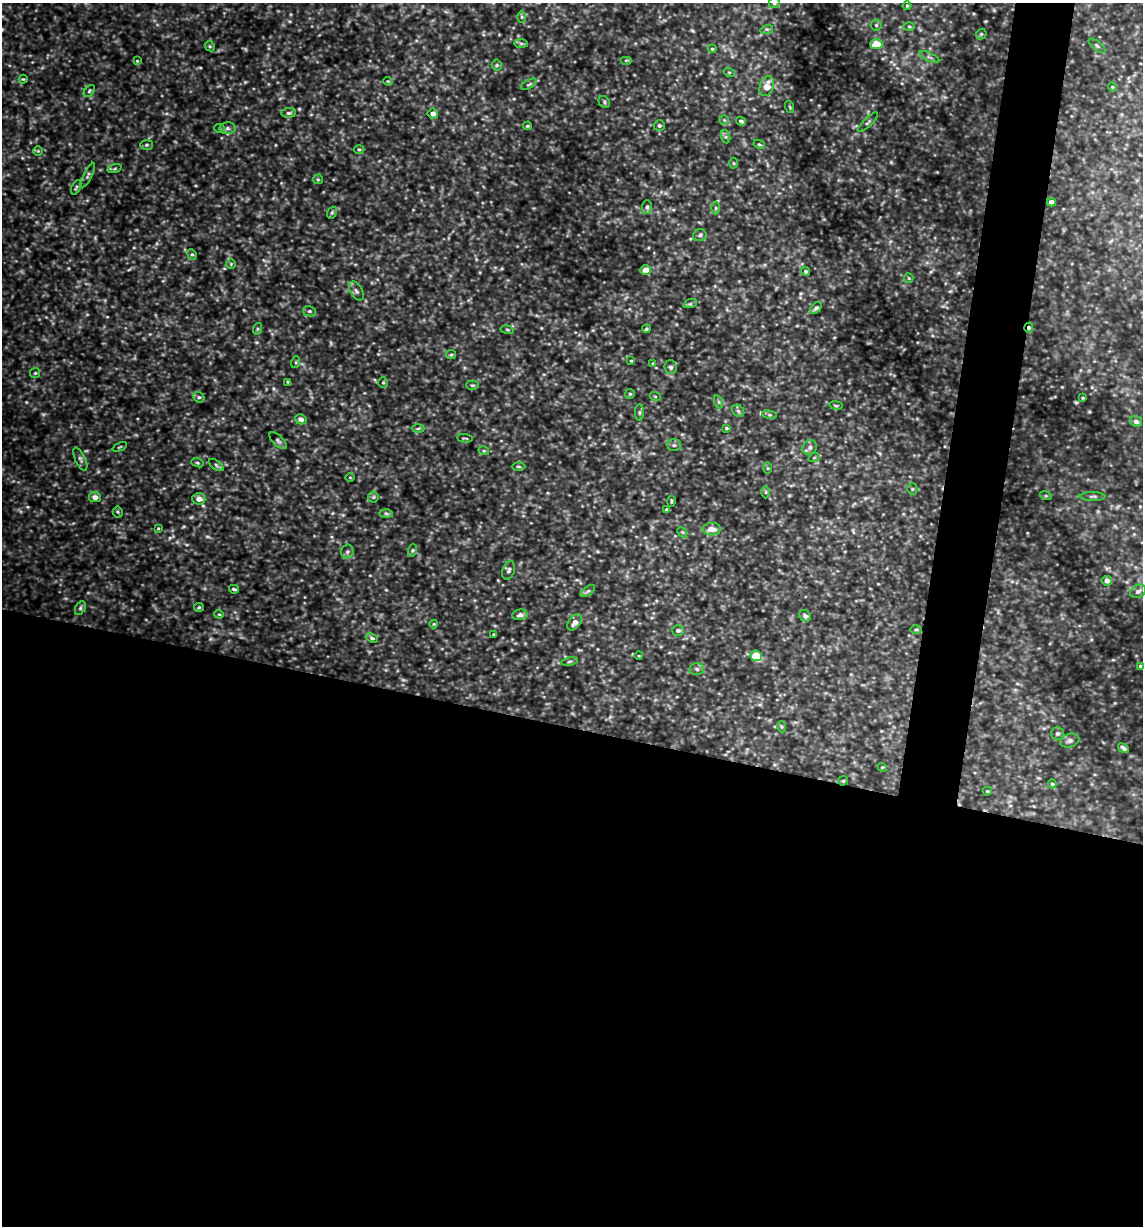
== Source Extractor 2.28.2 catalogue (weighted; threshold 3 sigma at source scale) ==
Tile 14 of 4 x 4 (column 2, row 4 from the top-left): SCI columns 1259-2399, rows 1-1224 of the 4916 x 4899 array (HDU 1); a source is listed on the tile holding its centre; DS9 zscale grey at full resolution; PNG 1145 x 1228 px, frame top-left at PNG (2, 3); each listed source drawn as its Kron ellipse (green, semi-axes under 4 px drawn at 4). Shown black and unused: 44% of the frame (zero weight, under 3 of 4 exposures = <1% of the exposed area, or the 3 px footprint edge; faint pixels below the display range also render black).
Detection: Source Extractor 2.28.2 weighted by HDU 2 'WHT'; one run over the whole footprint, this tile lists its part. Background 0.424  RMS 0.053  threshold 0.239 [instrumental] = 3 sigma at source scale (4.5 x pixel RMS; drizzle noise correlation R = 1.50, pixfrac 1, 0.05/0.05 arcsec/px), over >= 5 px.
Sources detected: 148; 6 too faint to see at this stretch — neither listed nor drawn; the other 142 listed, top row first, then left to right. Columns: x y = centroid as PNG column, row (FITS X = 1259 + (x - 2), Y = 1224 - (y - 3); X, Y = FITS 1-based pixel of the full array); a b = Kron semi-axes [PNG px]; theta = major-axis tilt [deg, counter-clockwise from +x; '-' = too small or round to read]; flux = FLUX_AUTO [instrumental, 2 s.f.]
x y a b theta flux
774 3 6 5 - 11
907 6 4 4 - 5.1
522 17 6 4 -89 7.3
876 25 5 5 - 9.1
909 27 5 3 - 6.6
767 29 6 4 16 8.4
981 34 6 4 47 7.4
521 43 7 4 -1 9.4
876 44 6 5 - 94
210 46 5 4 - 7
1097 46 10 4 -40 13
712 49 4 3 - 5.8
929 57 11 3 -25 11
626 60 6 4 0 6
137 61 4 4 - 4.8
497 65 5 5 - 7.5
729 72 5 3 - 5.3
23 79 4 4 - 5.8
388 81 4 4 - 5.3
529 84 8 3 30 8.1
767 86 10 7 70 70
1112 87 4 4 - 5.6
89 91 7 4 49 8.8
604 102 6 5 - 8.6
790 107 6 3 -70 5.9
289 113 7 4 5 11
433 113 5 5 - 29
724 120 5 5 - 8
741 121 5 3 - 10
868 122 13 4 44 11
659 125 5 5 - 12
527 126 4 3 - 6.3
227 128 8 6 -1 16
220 129 5 3 - 6.5
726 137 7 4 -71 10
759 144 6 4 -26 7.6
146 145 6 5 - 8.4
359 149 5 3 - 6.1
38 151 5 5 - 6.8
734 163 5 3 - 5.4
115 169 7 3 19 6.1
88 175 13 4 64 14
318 179 5 4 - 7.2
76 187 8 3 63 7.3
1051 202 4 4 - 28
647 207 7 5 88 11
716 208 6 4 -90 9
332 213 6 4 68 7.6
700 235 7 6 - 12
192 254 5 4 - 8.8
231 264 5 5 - 6.5
646 270 5 5 - 56
805 271 5 4 - 8.7
909 278 5 4 - 5.7
356 291 10 6 -60 18
690 304 7 4 18 8.7
816 308 7 4 39 13
309 311 6 5 - 9.9
1029 328 5 4 - 12
257 329 6 4 71 6.6
646 329 4 4 - 8.4
507 330 7 3 -9 6.7
451 355 5 4 - 7.1
631 361 3 3 - 5.4
296 362 6 4 72 6.9
653 363 4 4 - 5
671 367 7 6 - 14
35 373 5 5 - 6.8
288 382 4 3 - 6
383 383 5 4 - 6.7
472 385 6 4 0 7.4
630 394 5 5 - 7.4
655 396 5 3 - 5.1
199 397 6 5 - 9.4
1083 398 4 3 - 5.4
719 402 6 4 -71 9.1
836 405 7 3 -9 6.1
738 411 7 5 -45 11
640 412 8 4 90 9.9
769 415 7 4 -8 8.3
301 419 6 5 - 25
1136 421 6 5 - 17
418 428 6 4 2 8.4
726 428 4 3 - 6.9
465 438 8 2 -7 5.7
278 441 11 5 -44 14
674 445 7 6 - 13
120 447 8 3 23 5.5
810 447 8 6 48 15
484 451 5 3 - 5.4
814 458 6 3 20 5.4
80 459 12 5 -65 15
197 463 6 4 -19 7.2
216 465 8 4 -36 9.6
518 466 7 3 -1 6.5
768 468 5 4 - 5.9
350 477 4 3 - 4.2
912 489 5 5 - 8
766 492 6 4 90 7.3
1046 496 6 4 -18 6
1093 496 13 4 0 13
95 497 6 5 - 29
373 497 5 5 - 7.7
199 499 6 5 - 36
671 501 5 3 - 5.7
667 510 4 3 - 14
118 512 5 5 - 7.2
386 513 7 4 -2 9.1
158 528 4 3 - 4.5
712 529 9 6 0 45
682 532 6 4 -44 7.7
413 550 6 4 72 7.6
347 551 7 6 - 13
509 570 9 6 71 17
1107 581 5 5 - 27
234 589 5 3 - 9.2
588 591 8 4 35 11
1138 591 8 6 26 18
199 607 5 4 - 6.7
80 608 7 5 61 10
219 614 4 4 - 6
520 615 8 5 7 18
805 616 6 5 - 15
575 622 9 6 50 30
434 624 4 4 - 5.3
916 629 6 4 1 6.7
678 630 6 5 - 13
494 634 3 2 - 5.5
372 638 6 4 -23 11
639 656 4 3 - 4.5
756 656 6 5 - 170
569 661 8 4 10 9.4
1141 666 3 3 - 9.2
697 669 7 6 - 13
782 727 6 3 -71 6.6
1057 733 6 6 - 11
1070 741 10 6 18 18
1124 748 6 3 -36 15
882 767 4 3 - 4.9
843 781 5 4 - 6.1
1052 784 4 4 - 6.6
987 791 4 3 - 6
Overlapping masked pixels (flux is a lower limit): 1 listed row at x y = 1029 328
Isophote crosses this tile's border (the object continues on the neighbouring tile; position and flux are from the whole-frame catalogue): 1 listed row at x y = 774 3
Unlisted compact peaks at least as high as the median listed source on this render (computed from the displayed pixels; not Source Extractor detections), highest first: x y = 1089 412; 26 402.